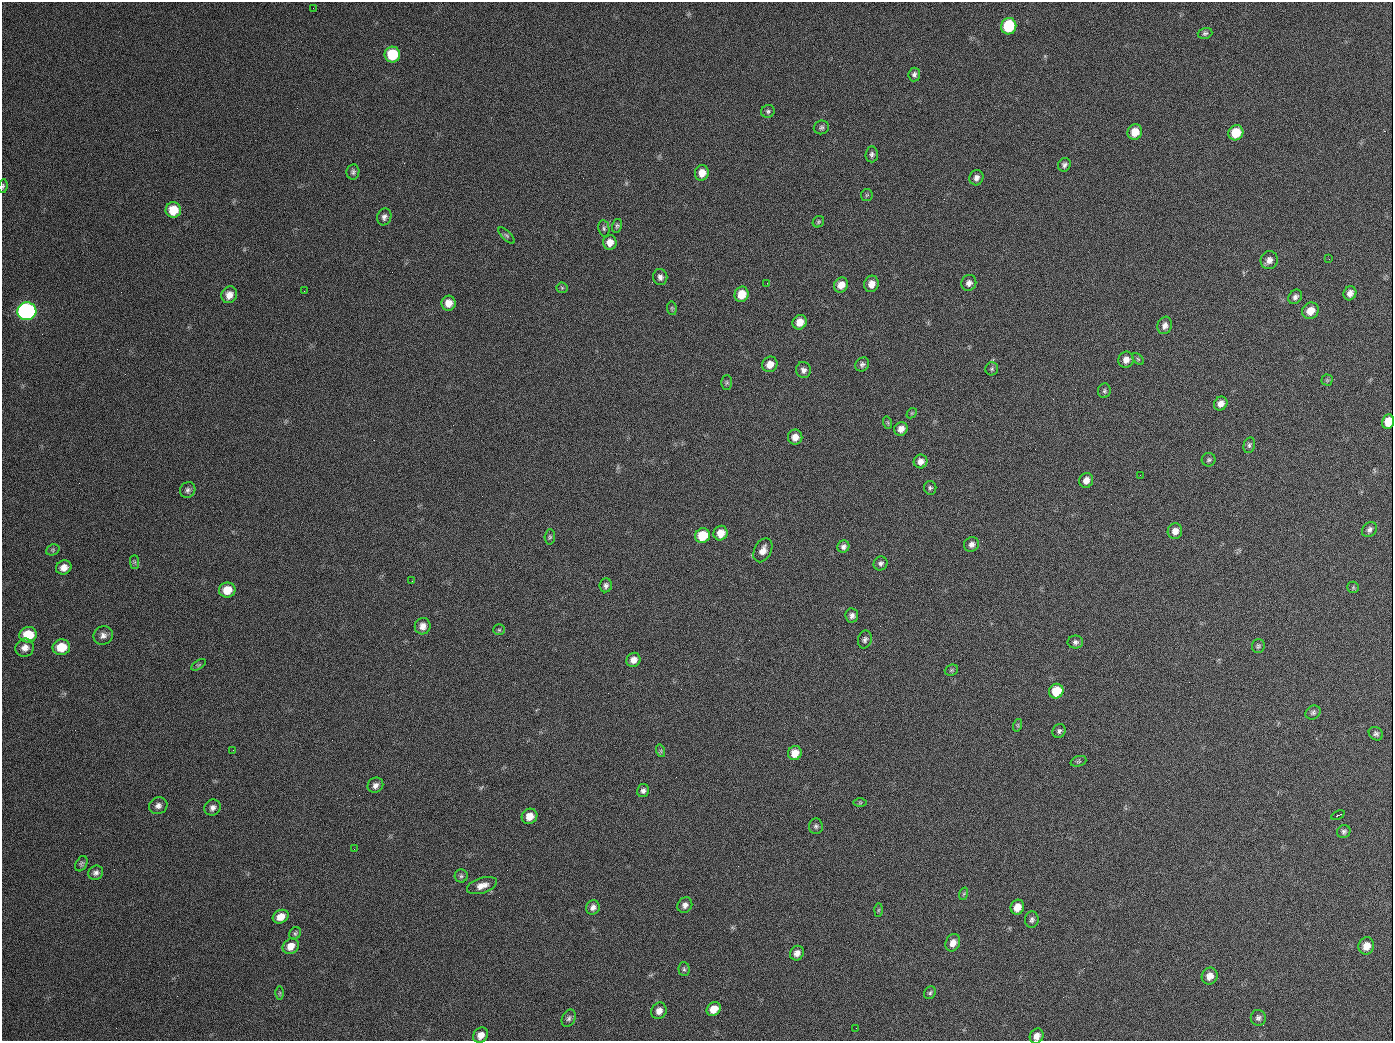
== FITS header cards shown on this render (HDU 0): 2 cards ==
NAXIS1  =                 1391
NAXIS2  =                 1039

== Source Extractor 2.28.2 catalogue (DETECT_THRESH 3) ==
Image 1391 x 1039 px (HDU 0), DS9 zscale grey, 1 PNG px = 1 image px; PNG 1395 x 1043 px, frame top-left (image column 1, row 1039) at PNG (2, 2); each listed source drawn as its Kron ellipse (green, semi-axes under 4 px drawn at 4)
Background 393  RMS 31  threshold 92.5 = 3 sigma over >= 5 px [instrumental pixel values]
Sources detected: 139; all 139 listed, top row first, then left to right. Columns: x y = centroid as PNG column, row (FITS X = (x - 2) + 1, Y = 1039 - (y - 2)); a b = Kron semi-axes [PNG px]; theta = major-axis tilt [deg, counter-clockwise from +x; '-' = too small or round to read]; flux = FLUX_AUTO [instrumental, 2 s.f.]
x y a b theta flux
313 8 2 2 - 1000
1009 26 8 7 - 120000
1205 33 7 5 17 4700
392 55 8 8 - 82000
914 74 7 6 - 5900
768 111 7 6 - 5100
821 127 7 6 - 5200
1135 132 8 7 - 30000
1236 133 8 7 - 48000
872 154 8 6 86 6200
1064 165 7 6 - 6300
353 172 7 6 - 5300
702 173 8 7 - 23000
976 178 8 7 - 8300
3 186 7 4 80 3500
867 195 6 5 - 3000
173 210 8 7 - 42000
384 217 9 7 71 7500
818 222 6 5 - 3100
617 226 7 5 75 3700
604 228 8 5 -80 4400
507 235 10 4 -45 4600
610 242 7 6 - 18000
1329 259 2 2 - 960
1269 260 9 8 - 11000
660 277 8 7 - 8200
767 283 2 2 - 770
969 283 8 7 - 10000
871 284 8 7 - 18000
841 285 8 7 - 20000
562 288 6 5 - 3200
304 291 2 2 - 930
1350 293 7 6 - 11000
742 294 8 7 - 34000
229 295 8 7 - 17000
1295 297 8 6 56 7000
449 303 7 7 - 21000
672 308 7 4 -83 3000
27 311 9 9 - 710000
1310 311 9 7 45 23000
800 322 7 7 - 23000
1165 325 9 7 71 10000
1138 359 7 4 -45 3100
1126 360 8 7 - 13000
770 364 8 7 - 20000
862 364 7 6 - 6200
992 369 6 6 - 4100
803 370 8 7 - 8500
1327 380 5 5 - 2800
727 383 7 5 89 4000
1104 391 7 6 - 4300
1221 404 7 6 - 14000
912 413 6 4 43 2600
1388 422 7 6 - 27000
888 423 6 4 -72 3000
901 429 7 6 - 13000
795 437 7 7 - 16000
1249 445 8 5 76 4800
1209 460 7 6 - 4300
920 461 7 7 - 12000
1140 475 2 2 - 2200
1086 480 7 6 - 13000
930 488 7 6 - 4500
188 490 8 7 - 6400
1369 529 8 6 50 7000
1175 531 8 7 - 14000
721 533 7 7 - 26000
703 536 7 7 - 59000
550 537 7 5 87 3700
971 544 8 7 - 9500
843 547 6 5 - 7100
53 550 7 5 21 3500
763 550 13 8 63 17000
135 562 7 4 -90 3300
880 563 7 6 - 6600
64 567 8 7 - 17000
412 581 3 2 - 1800
606 585 7 6 - 6800
1353 587 6 5 - 3600
227 590 8 7 - 35000
852 615 7 6 - 7800
423 626 8 8 - 15000
499 630 5 5 - 3200
28 635 9 7 10 57000
103 635 10 9 - 11000
865 639 9 7 77 6400
1075 642 8 6 0 6400
1258 646 7 6 - 4300
61 647 9 7 12 42000
25 648 9 9 - 14000
633 660 7 6 - 16000
199 665 8 4 31 3200
951 670 7 5 21 3100
1056 691 7 7 - 55000
1313 712 8 6 36 5100
1018 725 6 4 72 2800
1059 731 7 6 - 5100
1376 734 7 6 - 5700
233 750 2 2 - 1200
661 751 6 4 -72 3000
795 753 7 6 - 24000
1078 761 8 5 19 3500
375 785 8 7 - 9700
643 791 6 6 - 7200
860 803 6 4 0 3100
158 806 9 8 - 9900
213 808 8 7 - 8800
1338 815 7 3 27 13000
529 816 8 7 - 23000
816 826 8 7 - 5400
1344 832 7 6 - 5500
354 849 2 2 - 7100
81 864 8 5 61 4300
96 873 8 7 - 8200
461 876 6 6 - 4600
482 886 15 7 18 18000
963 894 6 4 70 3200
685 905 8 7 - 9300
593 907 7 6 - 9000
1017 907 7 6 - 22000
878 910 6 4 88 2800
281 917 8 6 29 23000
1032 920 8 7 - 6300
295 933 6 5 - 3900
953 943 9 7 67 15000
291 946 9 7 42 21000
1366 946 9 7 70 19000
797 953 8 6 52 12000
684 969 7 5 -87 4500
1210 976 9 7 61 15000
280 993 7 4 89 3000
930 993 7 5 57 4000
714 1009 7 6 - 27000
659 1011 8 7 - 13000
569 1018 9 6 63 6300
1258 1018 8 7 - 6900
856 1028 2 2 - 3200
481 1035 8 7 - 16000
1037 1036 8 6 62 14000
At the frame edge (FLAGS 8, measured only in part): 2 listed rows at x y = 3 186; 1037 1036